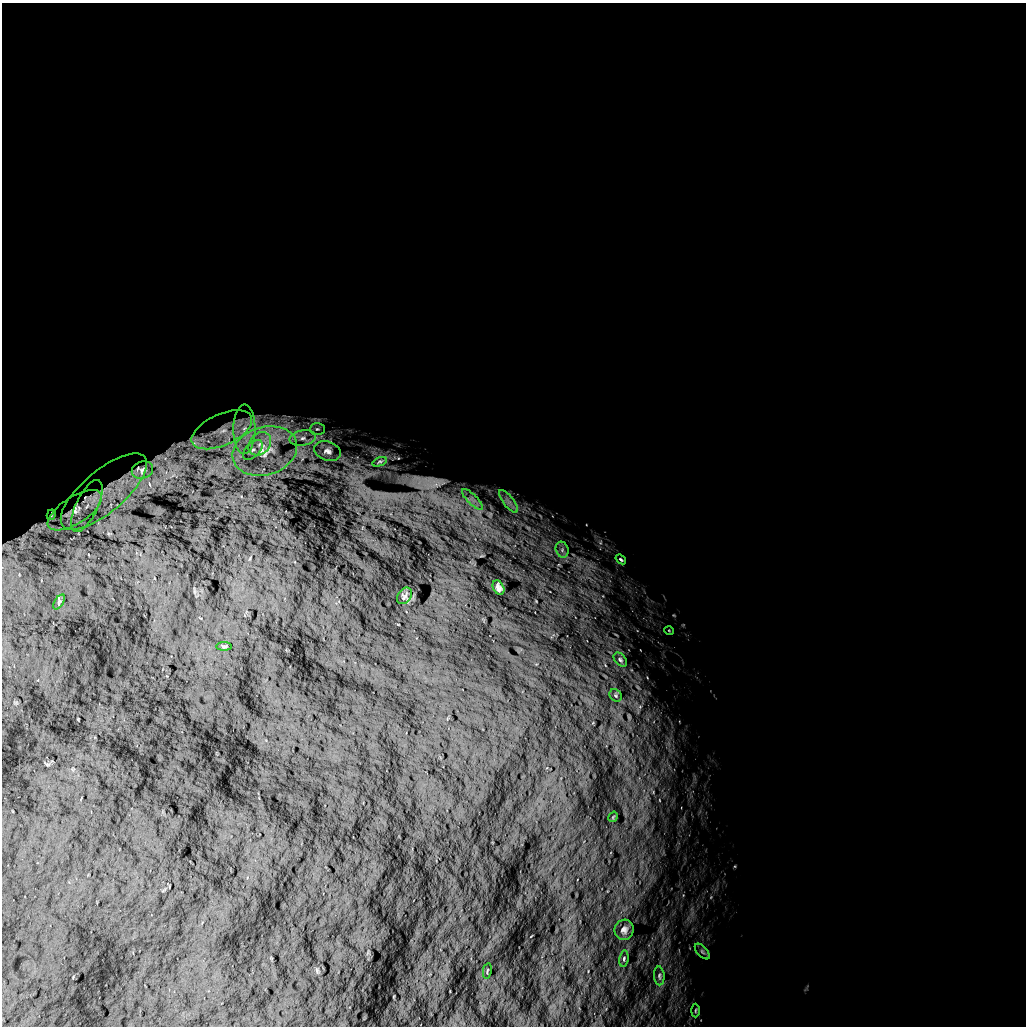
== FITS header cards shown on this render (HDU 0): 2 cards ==
NAXIS1  =                 1024 /
NAXIS2  =                 1024 /

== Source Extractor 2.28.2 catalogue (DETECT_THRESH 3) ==
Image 1024 x 1024 px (HDU 0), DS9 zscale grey, 1 PNG px = 1 image px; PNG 1028 x 1028 px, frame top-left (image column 1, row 1024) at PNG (2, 3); each listed source drawn as its Kron ellipse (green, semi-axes under 4 px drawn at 4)
Background 5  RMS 800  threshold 2400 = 3 sigma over >= 5 px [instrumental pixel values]
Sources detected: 32; all 32 listed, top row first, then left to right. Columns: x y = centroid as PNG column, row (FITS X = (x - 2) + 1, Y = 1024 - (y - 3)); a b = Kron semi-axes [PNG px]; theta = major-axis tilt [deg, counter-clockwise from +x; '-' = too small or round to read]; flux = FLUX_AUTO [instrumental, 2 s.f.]
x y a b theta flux
244 429 25 11 89 1.2e+06
317 429 7 6 - 1.5e+05
222 430 32 15 24 1.6e+06
303 438 13 7 9 4.0e+05
260 444 13 10 49 6.8e+05
253 450 12 7 46 2.7e+05
265 451 33 24 17 2.9e+06
328 451 13 9 -18 3.5e+05
380 462 7 4 21 7.6e+04
142 470 11 8 17 2.4e+05
104 491 54 21 40 2.4e+06
473 499 14 5 -45 3.1e+05
508 501 14 5 -52 3.0e+05
87 506 28 11 64 8.7e+05
75 510 31 13 33 9.8e+05
51 515 5 2 - 7.9e+04
562 550 8 6 -72 1.9e+05
621 559 6 3 -38 7.9e+04
498 588 8 5 -63 2.0e+05
404 596 9 6 52 1.5e+05
59 602 8 3 58 9.0e+04
669 631 5 3 - 4.3e+04
224 646 8 3 0 6.8e+04
620 660 8 5 -49 1.2e+05
616 695 7 5 -48 8.7e+04
613 817 6 3 57 4.5e+04
624 930 10 9 - 2.5e+05
702 952 9 5 -47 1.2e+05
624 959 8 4 81 9.5e+04
487 971 8 2 80 4.7e+04
659 976 9 5 -86 1.4e+05
695 1010 7 3 89 6.0e+04